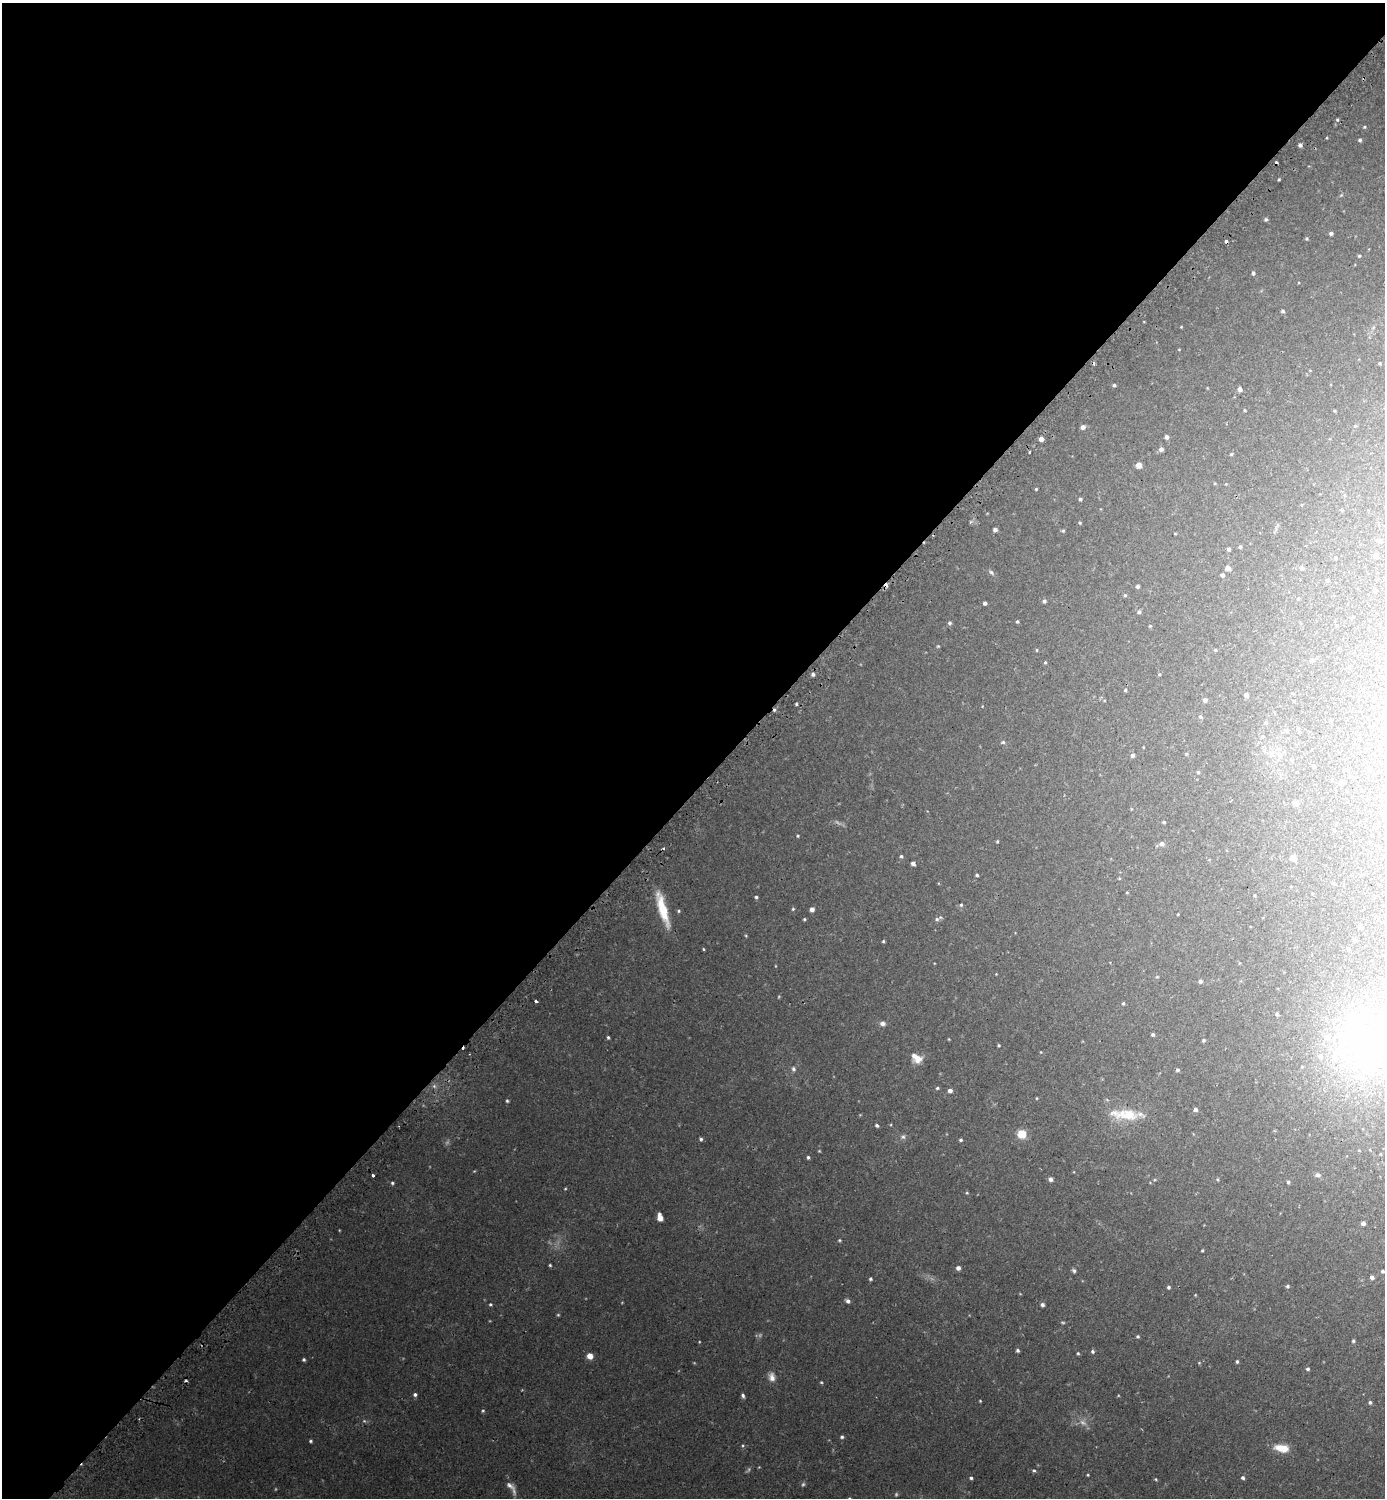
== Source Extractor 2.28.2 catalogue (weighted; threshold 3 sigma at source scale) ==
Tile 5 of 4 x 4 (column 1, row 2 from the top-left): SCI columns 176-1558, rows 3011-4506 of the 6036 x 6033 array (HDU 1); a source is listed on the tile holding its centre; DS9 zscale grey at full resolution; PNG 1387 x 1500 px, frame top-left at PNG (2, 3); no overlay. Shown black and unused: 53% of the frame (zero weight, under 2 of 3 exposures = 3% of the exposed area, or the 3 px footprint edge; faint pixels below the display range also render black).
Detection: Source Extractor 2.28.2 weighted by HDU 2 'WHT'; one run over the whole footprint, this tile lists its part. Background 0.0442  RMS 0.0047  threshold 0.021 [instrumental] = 3 sigma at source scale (4.5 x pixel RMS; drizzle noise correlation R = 1.50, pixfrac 1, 0.05/0.05 arcsec/px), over >= 5 px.
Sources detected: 200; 9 too faint to see at this stretch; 8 cosmic-ray / hot-pixel residue — not listed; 4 inside a brighter listed object's ellipse — not listed separately; the other 179 listed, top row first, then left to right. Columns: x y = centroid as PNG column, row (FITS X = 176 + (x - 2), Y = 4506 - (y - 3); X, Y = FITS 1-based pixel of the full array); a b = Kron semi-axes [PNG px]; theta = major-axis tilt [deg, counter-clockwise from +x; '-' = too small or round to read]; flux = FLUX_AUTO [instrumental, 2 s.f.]
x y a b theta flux
1337 120 5 3 - 0.47
1364 127 5 4 - 0.52
1360 140 4 4 - 0.77
1300 145 4 4 - 1.3
1279 179 4 3 - 0.43
1266 219 5 4 - 0.76
1331 233 4 4 - 1.2
1306 238 4 4 - 0.62
1359 256 4 4 - 0.57
1253 273 5 4 - 0.96
1283 311 4 4 - 0.85
1181 327 4 3 - 0.34
1179 349 4 3 - 0.32
1380 363 4 4 - 0.47
1114 385 5 4 - 0.85
1240 389 5 4 - 2.3
1245 410 4 3 - 0.43
1355 426 5 4 - 0.51
1083 427 5 5 - 2.1
1166 437 4 4 - 1.4
1041 439 4 4 - 3
1161 449 5 5 - 1.5
1030 452 3 2 - 0.6
1231 454 4 3 - 0.55
1139 465 5 5 - 3
1036 489 3 3 - 0.45
1080 499 4 4 - 0.85
1342 510 4 4 - 0.51
1080 523 4 4 - 0.52
995 530 4 4 - 1.5
1063 531 5 4 - 0.63
1175 534 4 3 - 0.31
1379 541 5 5 - 1.7
1240 547 4 4 - 0.8
1229 549 4 4 - 0.93
1376 555 4 4 - 2.6
1335 558 4 3 - 0.44
1228 568 5 4 - 2.8
1302 568 5 5 - 1.3
991 572 8 5 -45 1.1
1222 575 4 4 - 1.1
1327 580 5 4 - 0.61
1138 586 4 4 - 0.97
1125 595 4 4 - 0.6
1044 601 5 4 - 0.93
985 603 4 3 - 1.3
1139 612 5 4 - 0.96
1017 621 4 3 - 0.59
950 623 5 4 - 0.91
1150 626 5 3 - 0.43
938 646 4 4 - 0.44
1037 650 4 3 - 0.37
1215 650 4 3 - 0.45
1311 660 5 4 - 1.1
1045 662 4 4 - 0.47
813 674 5 4 - 1.2
1159 674 4 3 - 0.39
1125 690 4 4 - 0.49
1246 695 4 4 - 1.8
1205 700 4 4 - 1.6
1293 701 4 2 - 0.28
796 704 3 2 - 0.61
1200 717 6 4 -51 0.78
1298 729 7 4 -76 0.87
1262 736 6 5 - 0.75
1003 742 6 4 13 0.79
1186 754 4 4 - 0.47
1132 755 5 4 - 1.2
1280 755 10 8 -86 3.1
1314 766 5 4 - 0.63
1198 772 4 3 - 0.67
1341 783 4 4 - 2
1296 803 5 5 - 2.1
1164 822 3 3 - 0.55
798 836 5 4 - 0.51
997 841 4 3 - 0.49
1162 844 6 6 - 1.6
901 856 5 4 - 0.77
1293 857 5 5 - 4.4
913 863 4 4 - 1.6
977 875 4 3 - 0.66
1333 883 5 3 - 0.43
1127 892 4 3 - 0.35
1255 895 4 3 - 0.41
756 897 4 4 - 0.68
961 905 5 4 - 0.64
662 909 37 8 -73 15
793 909 4 4 - 0.52
812 909 5 4 - 1.8
679 911 5 4 - 0.58
1178 914 3 2 - 0.34
804 919 3 3 - 0.5
937 919 6 5 - 1.1
1360 925 4 4 - 1.1
1354 940 3 3 - 0.86
883 941 4 3 - 0.53
703 949 4 3 - 0.45
1348 949 4 3 - 0.73
996 974 3 3 - 0.26
1200 981 5 5 - 1.1
536 1001 4 3 - 1.3
1123 1003 4 3 - 0.53
1277 1014 3 3 - 0.77
883 1023 7 6 - 1.7
1153 1034 3 3 - 0.89
608 1037 4 3 - 0.61
1203 1040 4 4 - 0.65
999 1045 4 3 - 0.49
1365 1047 71 66 63 160
1041 1052 4 4 - 0.34
917 1058 13 9 -36 5
793 1069 7 5 -79 1
1177 1070 4 4 - 0.87
434 1086 5 5 - 1.1
937 1088 5 4 - 0.57
950 1091 4 4 - 2
1036 1098 4 3 - 0.36
507 1101 4 4 - 0.61
1195 1109 4 4 - 1.6
1125 1114 43 14 -5 15
877 1125 4 4 - 0.84
1022 1134 6 6 - 11
903 1137 7 6 - 1.2
701 1139 5 4 - 0.79
961 1140 4 3 - 0.75
819 1151 4 3 - 0.39
808 1157 4 4 - 0.82
373 1175 3 3 - 2.9
1318 1175 9 5 -9 1.3
1050 1179 5 4 - 1.7
1217 1179 5 3 - 0.47
1288 1182 5 4 - 0.79
392 1183 4 4 - 0.7
967 1193 5 4 - 0.49
660 1218 7 4 -78 4.8
1363 1223 4 4 - 1.6
839 1240 5 4 - 0.52
1202 1250 3 2 - 0.46
550 1265 3 3 - 0.53
958 1268 5 4 - 1.7
1074 1271 5 5 - 0.93
1382 1271 4 4 - 0.91
1372 1277 4 4 - 1.5
870 1279 4 4 - 0.74
1288 1286 4 4 - 0.78
1168 1287 4 4 - 0.88
848 1301 5 4 - 1.5
490 1304 5 4 - 0.58
1042 1305 4 4 - 1.3
558 1315 4 4 - 0.49
1063 1322 6 3 -1 0.52
1138 1336 4 4 - 0.69
1353 1341 4 4 - 0.73
1018 1350 4 3 - 0.87
1093 1351 5 4 - 0.93
1078 1353 4 4 - 0.54
590 1356 6 6 - 3.7
304 1360 4 3 - 0.74
1237 1361 4 3 - 0.75
1199 1363 4 4 - 0.41
1308 1369 4 4 - 0.85
772 1377 12 8 -83 3
821 1382 4 4 - 0.48
415 1394 5 5 - 1
743 1395 5 5 - 1
980 1401 3 2 - 0.4
1370 1402 5 5 - 0.83
483 1411 5 3 - 0.52
364 1421 6 4 16 0.65
842 1437 4 4 - 0.84
311 1441 4 3 - 0.69
1282 1448 15 8 -8 8.2
759 1467 3 3 - 0.31
1034 1470 6 4 -44 0.76
1088 1475 3 3 - 0.42
971 1478 4 4 - 0.81
1243 1478 5 5 - 1
1156 1479 5 4 - 0.51
511 1488 23 7 -57 3.6
Isophote crosses this tile's border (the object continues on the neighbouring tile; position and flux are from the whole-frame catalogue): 1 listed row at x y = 1365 1047